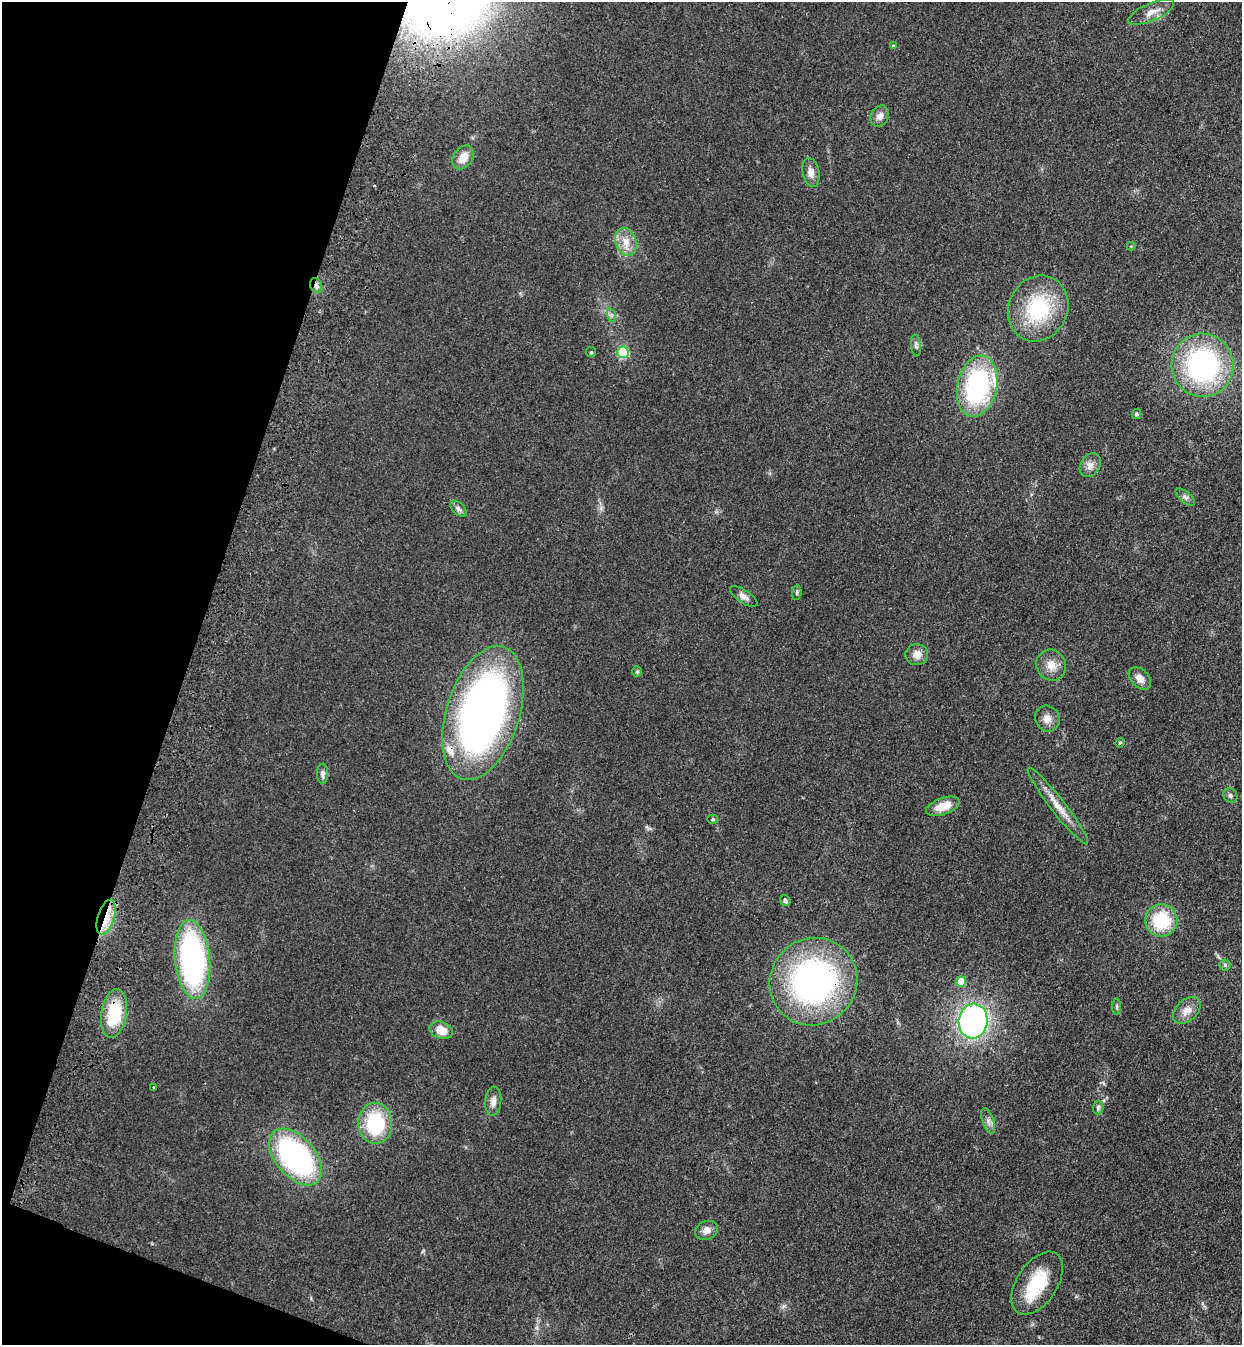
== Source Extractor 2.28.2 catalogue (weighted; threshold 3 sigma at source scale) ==
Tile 9 of 4 x 4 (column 1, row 3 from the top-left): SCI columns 245-1484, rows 1387-2729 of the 5574 x 5458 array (HDU 1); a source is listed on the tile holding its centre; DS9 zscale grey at full resolution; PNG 1244 x 1347 px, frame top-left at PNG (2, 2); each listed source drawn as its Kron ellipse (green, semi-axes under 4 px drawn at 4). Shown black and unused: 17% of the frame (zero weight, under 3 of 4 exposures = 6% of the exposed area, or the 3 px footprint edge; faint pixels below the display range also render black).
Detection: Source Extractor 2.28.2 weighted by HDU 2 'WHT'; one run over the whole footprint, this tile lists its part. Background 0.0826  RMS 0.0066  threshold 0.0298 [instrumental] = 3 sigma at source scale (4.5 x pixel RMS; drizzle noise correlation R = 1.50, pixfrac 1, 0.05/0.05 arcsec/px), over >= 5 px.
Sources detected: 55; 2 inside a brighter listed object's ellipse — not listed separately; the other 53 listed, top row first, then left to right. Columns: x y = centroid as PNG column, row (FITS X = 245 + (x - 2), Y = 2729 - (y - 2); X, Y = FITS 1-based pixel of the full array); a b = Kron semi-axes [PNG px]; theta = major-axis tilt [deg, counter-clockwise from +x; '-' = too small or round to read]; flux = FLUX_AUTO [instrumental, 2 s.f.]
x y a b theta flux
1151 12 25 8 23 6.7
893 46 4 4 - 1
880 116 11 8 63 4.1
463 157 13 9 52 8.5
811 172 14 8 -78 5.2
626 242 14 10 -70 8.2
1131 246 4 4 - 0.6
316 286 8 6 -69 2.4
1038 309 34 29 63 52
611 315 7 4 -72 1.4
916 345 11 5 -83 1.8
591 352 5 5 - 0.96
623 352 6 5 - 47
1202 365 32 31 - 120
977 386 31 20 77 97
1136 414 5 4 - 1.5
1090 465 13 9 59 4.5
1185 497 11 5 -39 2.3
458 509 10 6 -46 2.2
797 592 7 4 84 1.1
744 596 16 6 -34 3.7
917 655 11 10 - 5.3
1051 665 16 14 -61 8.3
637 672 5 5 - 0.95
1140 678 13 9 -46 5.2
483 713 69 36 72 400
1047 719 13 12 - 5.6
1120 743 5 4 - 0.79
323 774 10 5 -89 2.5
1230 795 7 6 - 1.7
943 806 18 8 19 11
1058 806 48 7 -52 11
713 819 5 4 - 0.89
785 901 6 5 - 1.5
106 917 18 8 73 11
1161 921 16 16 - 35
192 960 39 17 -84 160
1225 965 5 5 - 1.1
961 981 5 5 - 13
813 982 45 43 45 200
1117 1007 8 4 -89 0.99
1187 1010 16 10 42 6.1
114 1013 24 12 81 31
973 1021 17 14 85 200
441 1030 12 8 -19 9.9
154 1087 3 3 - 1
493 1101 14 8 85 4.2
1098 1107 7 5 88 1.5
988 1121 13 5 -71 2.9
375 1123 20 17 -88 46
295 1157 33 19 -49 150
706 1230 12 9 22 4.3
1037 1283 35 20 57 32
Overlapping masked pixels (flux is a lower limit): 4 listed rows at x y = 316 286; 106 917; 813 982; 114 1013